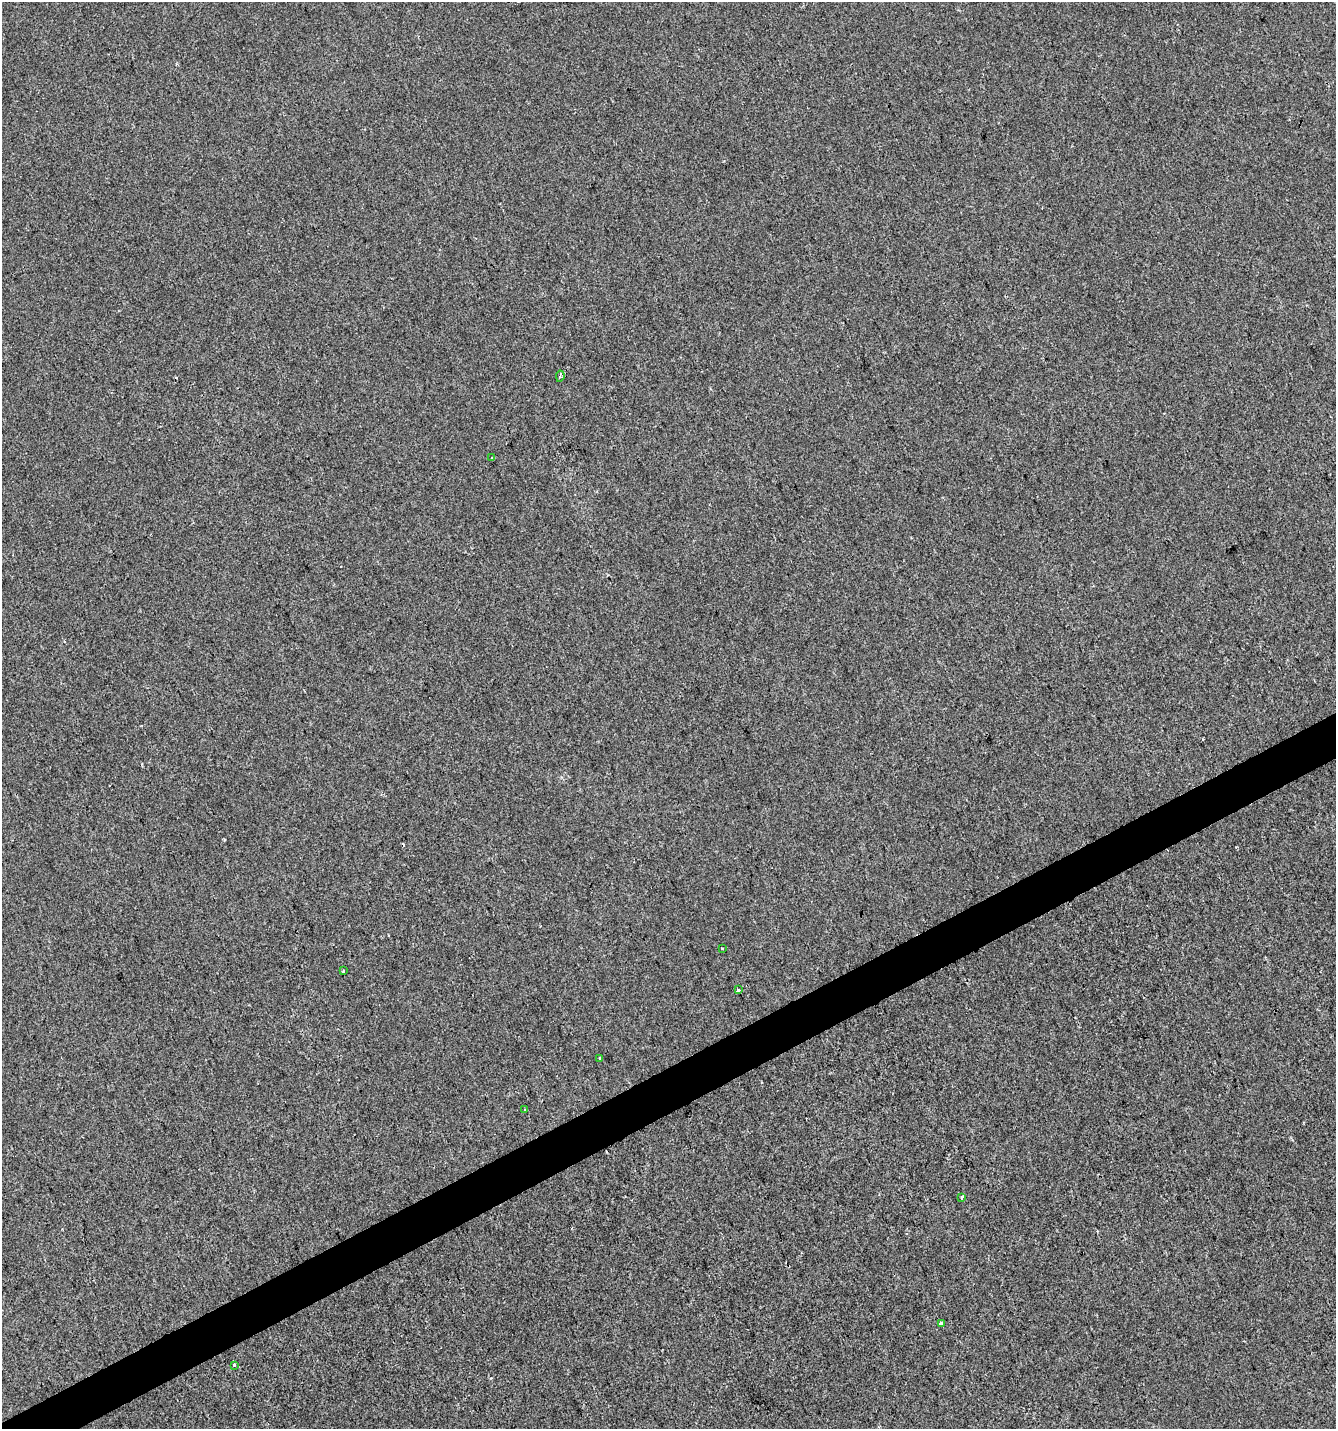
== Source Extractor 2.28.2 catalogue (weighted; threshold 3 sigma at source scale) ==
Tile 7 of 4 x 4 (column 3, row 2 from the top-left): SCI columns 2761-4094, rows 2856-4282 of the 5579 x 5708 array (HDU 1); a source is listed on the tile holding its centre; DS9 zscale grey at full resolution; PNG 1338 x 1431 px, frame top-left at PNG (2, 2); each listed source drawn as its Kron ellipse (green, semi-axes under 4 px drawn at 4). Shown black and unused: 3% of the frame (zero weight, under 2 of 3 exposures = <1% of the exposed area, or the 3 px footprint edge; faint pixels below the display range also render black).
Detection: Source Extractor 2.28.2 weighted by HDU 2 'WHT'; one run over the whole footprint, this tile lists its part. Background 9.99e-06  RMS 0.0042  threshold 0.0187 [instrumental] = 3 sigma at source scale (4.5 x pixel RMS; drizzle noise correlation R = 1.50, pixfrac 1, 0.0396/0.0396 arcsec/px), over >= 5 px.
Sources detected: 12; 2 cosmic-ray / hot-pixel residue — neither listed nor drawn; the other 10 listed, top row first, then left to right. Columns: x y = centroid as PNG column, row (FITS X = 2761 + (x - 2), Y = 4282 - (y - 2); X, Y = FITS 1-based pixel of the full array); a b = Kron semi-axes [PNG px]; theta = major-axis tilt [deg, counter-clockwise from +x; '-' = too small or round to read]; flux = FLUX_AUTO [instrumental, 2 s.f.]
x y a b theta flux
560 376 6 2 81 1.4
492 458 3 2 - 0.57
722 948 3 3 - 1.9
343 971 3 3 - 1.3
738 990 3 3 - 1.4
599 1058 4 2 - 0.35
525 1110 3 2 - 0.62
962 1197 4 3 - 3.2
941 1324 4 3 - 3.2
234 1365 3 3 - 2.8